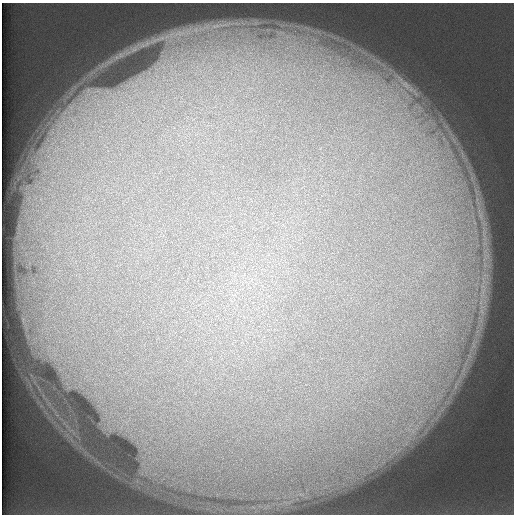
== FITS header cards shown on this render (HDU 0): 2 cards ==
NAXIS1  =                  512 /
NAXIS2  =                  512 /

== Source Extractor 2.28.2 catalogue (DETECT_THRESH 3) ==
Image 512 x 512 px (HDU 0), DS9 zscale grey, 1 PNG px = 1 image px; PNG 516 x 516 px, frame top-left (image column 1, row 512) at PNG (2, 3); no overlay
Background 125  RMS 5.7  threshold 17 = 3 sigma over >= 5 px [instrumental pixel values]
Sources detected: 3; all 3 listed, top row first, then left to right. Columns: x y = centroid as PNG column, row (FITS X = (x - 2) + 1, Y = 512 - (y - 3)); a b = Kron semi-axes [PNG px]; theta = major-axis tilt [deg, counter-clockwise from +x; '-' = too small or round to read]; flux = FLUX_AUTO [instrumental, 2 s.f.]
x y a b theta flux
178 33 14 6 16 3400
162 38 7 5 0 1200
406 85 40 11 -44 13000